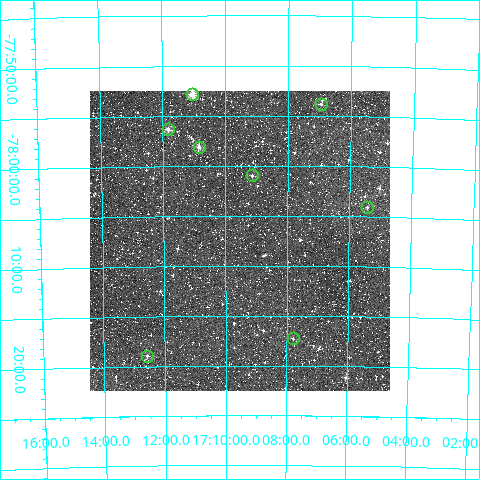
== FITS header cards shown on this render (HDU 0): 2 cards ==
NAXIS1  =                  300
NAXIS2  =                  300

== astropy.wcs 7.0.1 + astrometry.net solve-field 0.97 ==
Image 300 x 300 px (HDU 0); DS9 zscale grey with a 90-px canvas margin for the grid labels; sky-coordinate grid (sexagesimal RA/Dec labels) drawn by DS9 from the SOLVED WCS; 8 Tycho-2 reference stars matched to detected sources circled (green)
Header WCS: RA---TAN/DEC--TAN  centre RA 17:09:32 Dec -78:07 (257.38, -78.12 deg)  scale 6 arcsec/px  FOV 30.0' x 30.0'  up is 0 deg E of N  parity normal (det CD < 0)
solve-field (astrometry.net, Tycho-2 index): VERIFIED the header's WCS against the Tycho-2 star catalogue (verified at 2 index scales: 4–8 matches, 0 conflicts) and refined it, rather than solving blind
Solved WCS: RA---TAN-SIP/DEC--TAN-SIP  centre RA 17:09:33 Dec -78:07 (257.39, -78.12 deg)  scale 6 arcsec/px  FOV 30.0' x 30.0'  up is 0 deg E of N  parity normal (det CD < 0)
The solver's refit moves the header's centre by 1.2 arcsec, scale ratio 1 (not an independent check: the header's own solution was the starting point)
Tycho-2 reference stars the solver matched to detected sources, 8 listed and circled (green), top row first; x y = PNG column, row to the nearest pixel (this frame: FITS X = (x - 90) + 1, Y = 300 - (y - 91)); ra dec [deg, ICRS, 3 dp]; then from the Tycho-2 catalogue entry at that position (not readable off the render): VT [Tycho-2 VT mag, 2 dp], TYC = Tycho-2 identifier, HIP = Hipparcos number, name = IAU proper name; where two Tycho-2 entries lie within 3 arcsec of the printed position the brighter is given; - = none
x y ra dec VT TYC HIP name
192 94 257.760 -77.881 9.23 9447-467-1 - -
321 104 256.739 -77.897 11.50 9447-25-1 - -
168 129 257.956 -77.939 10.84 9447-441-1 - -
199 147 257.713 -77.968 10.29 9447-175-1 - -
252 175 257.284 -78.016 11.59 9447-411-1 - -
367 207 256.356 -78.067 11.86 9447-89-1 - -
293 338 256.947 -78.288 12.10 9447-2166-1 - -
147 356 258.146 -78.316 11.34 9447-2893-1 - -